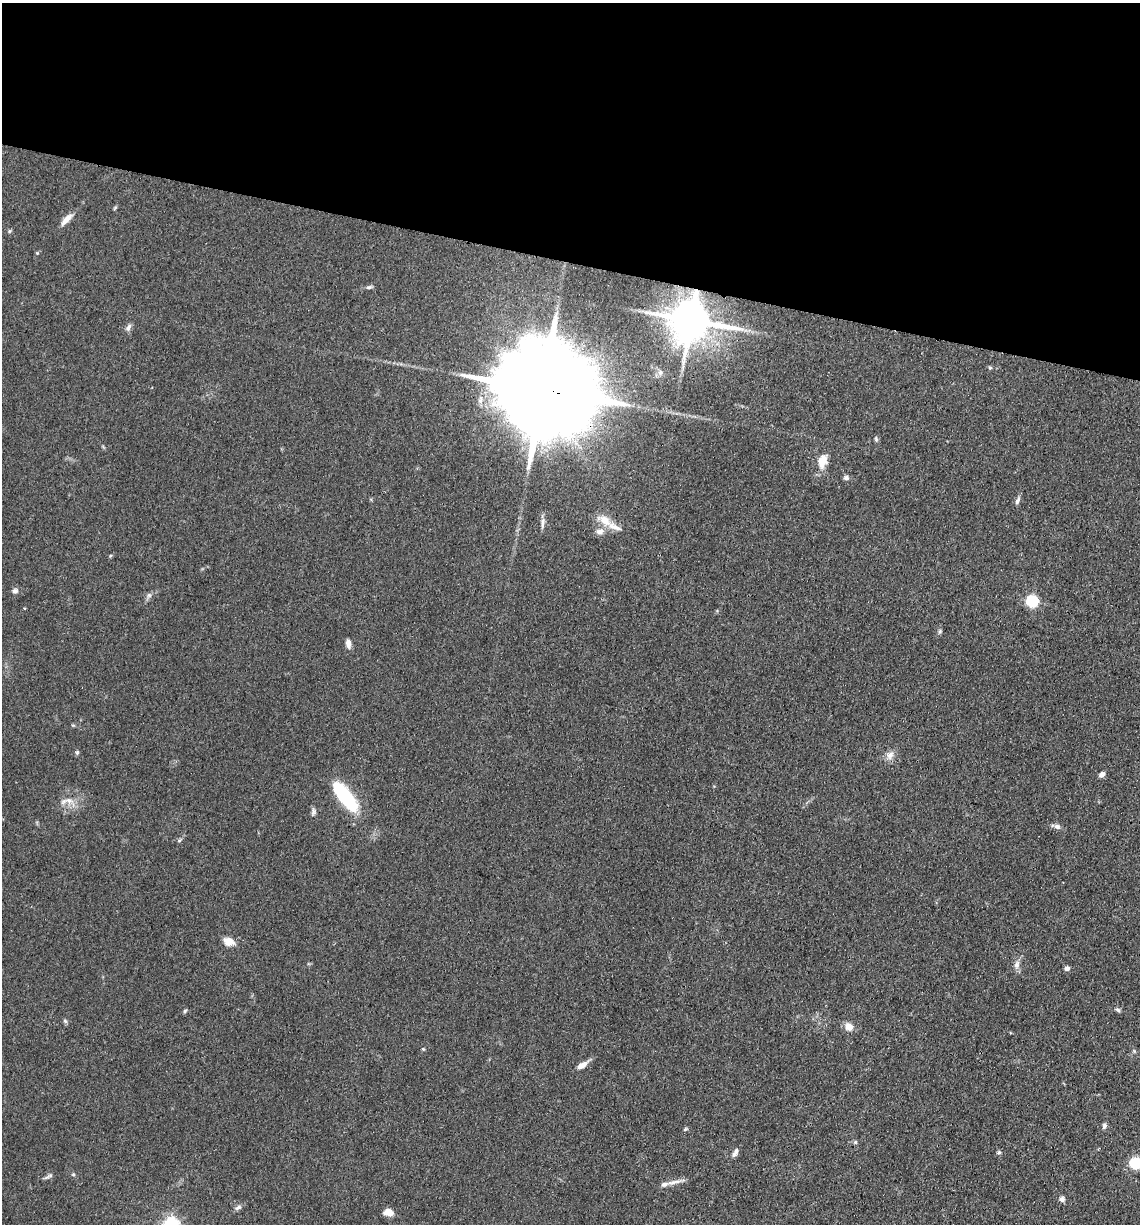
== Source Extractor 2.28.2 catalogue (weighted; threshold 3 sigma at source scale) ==
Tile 2 of 4 x 4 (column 2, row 1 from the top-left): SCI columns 1381-2518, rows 3673-4894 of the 4920 x 4899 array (HDU 1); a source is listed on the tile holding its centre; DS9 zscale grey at full resolution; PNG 1142 x 1226 px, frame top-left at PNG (2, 3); no overlay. Shown black and unused: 21% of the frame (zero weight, under 3 of 4 exposures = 1% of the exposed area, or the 3 px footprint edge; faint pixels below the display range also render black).
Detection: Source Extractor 2.28.2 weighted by HDU 2 'WHT'; one run over the whole footprint, this tile lists its part. Background 0.104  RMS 0.0065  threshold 0.0294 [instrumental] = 3 sigma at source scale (4.5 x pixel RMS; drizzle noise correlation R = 1.50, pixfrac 1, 0.05/0.05 arcsec/px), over >= 5 px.
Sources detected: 53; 2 inside a brighter listed object's ellipse — not listed separately; the other 51 listed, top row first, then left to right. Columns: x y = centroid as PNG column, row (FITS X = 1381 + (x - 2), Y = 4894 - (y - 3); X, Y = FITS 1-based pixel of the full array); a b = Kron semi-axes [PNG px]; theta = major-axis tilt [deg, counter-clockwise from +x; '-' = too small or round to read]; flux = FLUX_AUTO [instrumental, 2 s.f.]
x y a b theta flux
115 208 8 3 45 0.77
67 219 19 7 45 5.3
9 231 5 5 - 0.9
37 253 4 4 - 0.65
369 287 8 5 15 1.4
691 320 12 10 -7 2800
128 327 11 6 58 2.3
990 368 5 4 - 1
539 389 43 21 -13 23000
876 439 7 4 -82 1.2
822 461 17 10 74 10
846 478 7 6 - 1.9
1017 501 11 5 67 2.1
605 520 22 12 -30 9.6
542 523 16 4 87 2.7
600 532 11 8 14 4.1
15 591 9 6 5 2
149 595 8 6 63 1.9
1032 601 6 5 - 84
940 631 6 5 - 1.1
348 643 11 6 -82 3.5
77 752 6 5 - 1
890 755 12 10 55 4.5
1102 774 7 5 43 2.8
346 797 30 11 -52 60
69 801 14 9 -24 6
313 812 10 6 81 1.9
1056 826 13 6 -14 2.8
180 840 7 3 52 0.98
229 941 13 10 -19 6.4
1017 964 12 8 78 3.5
1067 968 5 4 - 3.3
1118 1010 7 5 -22 1.4
185 1011 6 4 46 0.9
65 1021 6 5 - 1.2
849 1026 10 9 - 5.6
423 1049 6 3 -44 0.65
1134 1051 6 4 -46 0.89
582 1065 13 6 34 5.9
1104 1126 8 5 70 1.9
685 1129 6 4 23 0.96
855 1142 6 5 - 0.95
735 1152 12 5 63 2.7
999 1152 6 5 - 1.1
1135 1163 6 5 - 86
73 1174 5 4 - 0.84
49 1176 13 4 29 1.7
674 1182 23 5 14 4.5
1062 1199 7 7 - 2.2
238 1207 10 6 34 2.1
389 1212 9 6 -14 6.6
Overlapping masked pixels (flux is a lower limit): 2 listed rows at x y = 691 320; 539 389
Isophote crosses this tile's border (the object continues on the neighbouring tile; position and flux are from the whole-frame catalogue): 1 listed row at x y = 1135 1163